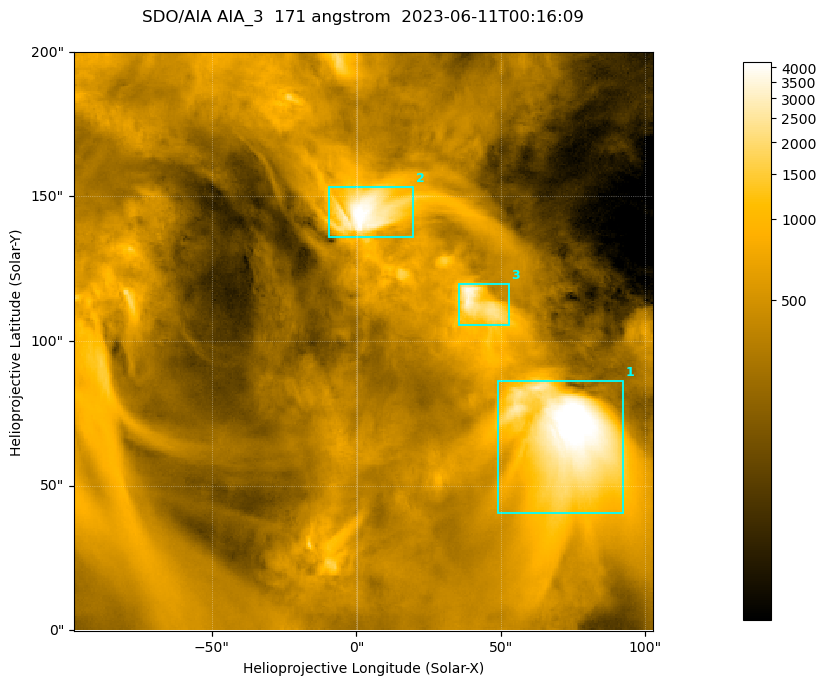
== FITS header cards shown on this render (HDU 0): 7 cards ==
TELESCOP= 'SDO/AIA '
INSTRUME= 'AIA_3   '
WAVELNTH=                  171
WAVEUNIT= 'angstrom'
DATE-OBS= '2023-06-11T00:16:09.352'
CTYPE1  = 'HPLN-TAN'
CTYPE2  = 'HPLT-TAN'

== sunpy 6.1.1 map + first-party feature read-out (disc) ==
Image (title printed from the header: SDO/AIA AIA_3  171 angstrom  2023-06-11T00:16:09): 334 x 334 px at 0.599 arcsec/px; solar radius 945 arcsec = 1577 px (partial field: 1.4% of the solar disc is inside the frame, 100% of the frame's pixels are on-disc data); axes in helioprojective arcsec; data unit not stated in the header (colour bar unlabelled)
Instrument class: DISC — disc imager (sunpy class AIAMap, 171 A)
Bright regions (active regions / flare kernels): reference = the on-disc median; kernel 3 px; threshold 5 sigma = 1101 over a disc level ~359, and >= 1.15x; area >= 111 px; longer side >= 4 px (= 2.4 arcsec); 3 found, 3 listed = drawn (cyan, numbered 1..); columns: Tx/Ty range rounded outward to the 2 arcsec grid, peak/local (2 s.f.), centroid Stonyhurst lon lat
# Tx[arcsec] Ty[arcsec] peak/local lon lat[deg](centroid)
1 48..92 40..86 15 +4 +4
2 -10..20 136..154 12 +0 +9
3 34..54 104..120 9.9 +3 +7